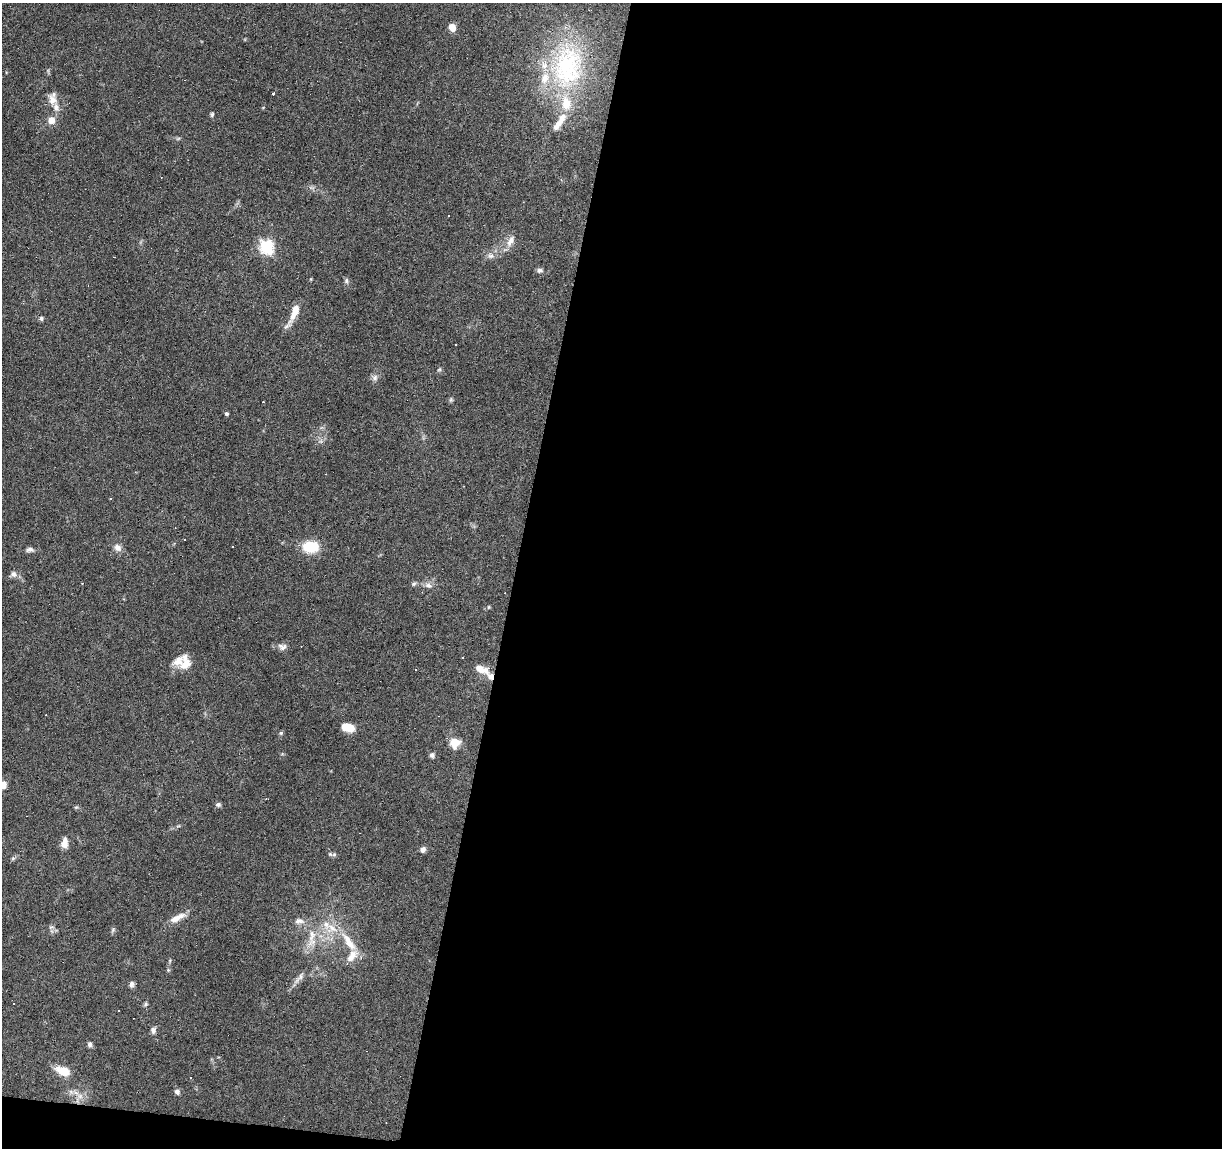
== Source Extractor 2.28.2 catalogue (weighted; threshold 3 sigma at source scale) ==
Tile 16 of 4 x 4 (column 4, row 4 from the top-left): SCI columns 3666-4885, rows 283-1428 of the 4885 x 5090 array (HDU 1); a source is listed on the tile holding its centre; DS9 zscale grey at full resolution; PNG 1224 x 1150 px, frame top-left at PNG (2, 3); no overlay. Shown black and unused: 59% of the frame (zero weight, under 3 of 6 exposures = <1% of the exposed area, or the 3 px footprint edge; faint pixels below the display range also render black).
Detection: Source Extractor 2.28.2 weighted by HDU 2 'WHT'; one run over the whole footprint, this tile lists its part. Background 0.0705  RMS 0.0045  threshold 0.0185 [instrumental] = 3 sigma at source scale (4.09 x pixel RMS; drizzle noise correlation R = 1.36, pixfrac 0.8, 0.0396/0.0396 arcsec/px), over >= 5 px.
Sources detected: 95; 1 too faint to see at this stretch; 16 cosmic-ray / hot-pixel residue — not listed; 13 inside a brighter listed object's ellipse — not listed separately; the other 65 listed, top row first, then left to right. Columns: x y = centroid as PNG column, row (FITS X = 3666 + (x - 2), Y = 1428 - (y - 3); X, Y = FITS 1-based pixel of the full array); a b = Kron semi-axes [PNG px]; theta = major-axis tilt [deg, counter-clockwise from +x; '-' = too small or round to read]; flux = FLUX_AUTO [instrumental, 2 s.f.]
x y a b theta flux
452 27 8 6 -57 4.3
567 67 68 46 82 68
273 94 3 3 - 1.5
53 100 18 12 -68 4.9
212 115 6 5 - 0.73
52 120 7 7 - 4.1
178 138 7 4 2 0.68
311 188 9 4 -19 1
449 216 3 2 - 0.54
510 241 18 8 57 3.7
266 246 7 6 - 69
491 256 10 8 -5 2
540 270 8 5 11 1.2
346 281 7 6 - 1
295 311 22 8 68 6.6
41 319 5 5 - 0.99
456 345 2 2 - 0.3
439 369 6 4 57 0.65
374 378 10 8 -83 1.8
451 400 6 5 - 0.7
226 414 4 4 - 0.95
110 499 3 3 - 0.78
311 547 16 11 3 16
117 548 10 8 -33 2.6
30 550 11 7 4 1.6
13 574 9 8 - 1.9
82 583 2 2 - 0.35
414 584 8 5 47 0.85
428 585 11 7 -25 2.1
489 607 5 4 - 0.47
282 647 11 8 -12 2.2
186 664 22 14 17 5.6
480 669 19 9 -27 4.8
46 715 2 2 - 0.25
348 727 12 7 -15 8.5
281 733 5 5 - 0.68
455 743 12 12 - 5.5
432 755 5 5 - 1.6
3 785 5 5 - 7.5
218 805 7 6 - 1
76 807 6 4 43 0.55
64 843 14 8 84 3.5
423 850 6 6 - 2
330 854 8 6 -28 1
13 858 5 5 - 0.72
178 918 22 7 25 4.6
299 921 13 8 -5 2.6
51 927 7 6 - 1
332 928 20 16 -23 10
113 930 8 5 69 0.8
312 935 25 11 83 7.8
349 942 33 10 -55 9.8
168 970 6 4 -45 0.54
299 978 25 6 50 2.8
132 984 7 6 - 1.4
14 1003 2 2 - 0.39
146 1004 7 5 54 0.76
119 1011 3 2 - 0.29
153 1030 10 6 78 1.4
90 1044 7 6 - 1.2
63 1071 16 9 -20 8.1
190 1078 3 2 - 0.38
177 1091 7 6 - 1.5
71 1092 9 6 -20 1.8
80 1096 11 7 78 2.7
Isophote crosses this tile's border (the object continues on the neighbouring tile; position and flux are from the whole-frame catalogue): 1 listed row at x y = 3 785